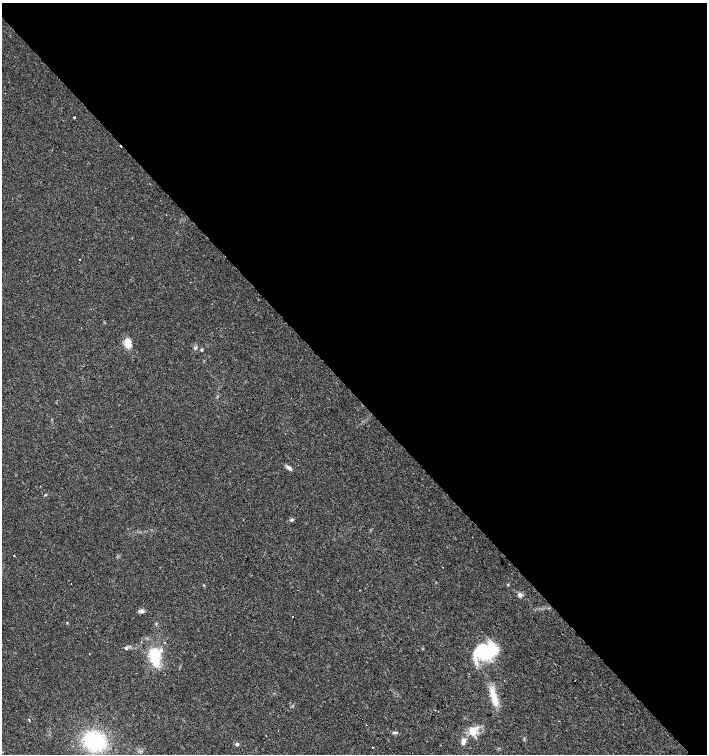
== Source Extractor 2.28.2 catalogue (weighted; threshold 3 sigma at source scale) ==
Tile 3 of 4 x 4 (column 3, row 1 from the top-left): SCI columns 3037-4445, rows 4514-6017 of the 6005 x 6018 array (HDU 1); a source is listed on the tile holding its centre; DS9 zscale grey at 2 x 2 block average (1 PNG px = mean of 2 x 2 image px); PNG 709 x 756 px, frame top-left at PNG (2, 3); no overlay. Shown black and unused: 52% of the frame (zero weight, under 3 of 4 exposures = <1% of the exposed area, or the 3 px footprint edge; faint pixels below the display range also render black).
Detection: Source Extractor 2.28.2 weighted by HDU 2 'WHT'; one run over the whole footprint, this tile lists its part. Background 0.0164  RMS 0.0027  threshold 0.0124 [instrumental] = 3 sigma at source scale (4.5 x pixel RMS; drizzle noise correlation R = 1.50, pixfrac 1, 0.0396/0.0396 arcsec/px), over >= 5 px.
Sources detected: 31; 7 cosmic-ray / hot-pixel residue — not listed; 1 inside a brighter listed object's ellipse — not listed separately; the other 23 listed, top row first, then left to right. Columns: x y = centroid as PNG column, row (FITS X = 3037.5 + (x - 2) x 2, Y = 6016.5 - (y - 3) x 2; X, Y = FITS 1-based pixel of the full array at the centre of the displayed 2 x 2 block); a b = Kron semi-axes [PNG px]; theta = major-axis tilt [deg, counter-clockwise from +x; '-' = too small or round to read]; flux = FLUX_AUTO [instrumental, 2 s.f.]
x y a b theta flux
74 117 2 2 - 0.58
166 215 2 2 - 0.58
80 260 3 2 - 0.31
127 343 13 8 -61 5.6
195 348 5 3 - 1
202 350 4 3 - 0.61
288 467 10 3 -37 1.7
292 520 5 4 - 1.1
14 555 2 2 - 0.58
443 567 2 2 - 0.23
520 595 5 5 - 2.1
141 611 6 4 -48 1.5
126 648 4 4 - 0.91
485 651 23 16 9 41
154 655 19 9 -78 27
494 696 21 6 -73 11
366 724 2 2 - 5.1
278 730 2 2 - 0.49
473 731 12 11 - 9
94 741 15 12 -20 61
463 741 6 5 - 3.2
237 744 4 2 - 0.62
373 747 2 2 - 0.89
Diffuse or blended objects may show on this block-average render without a row.